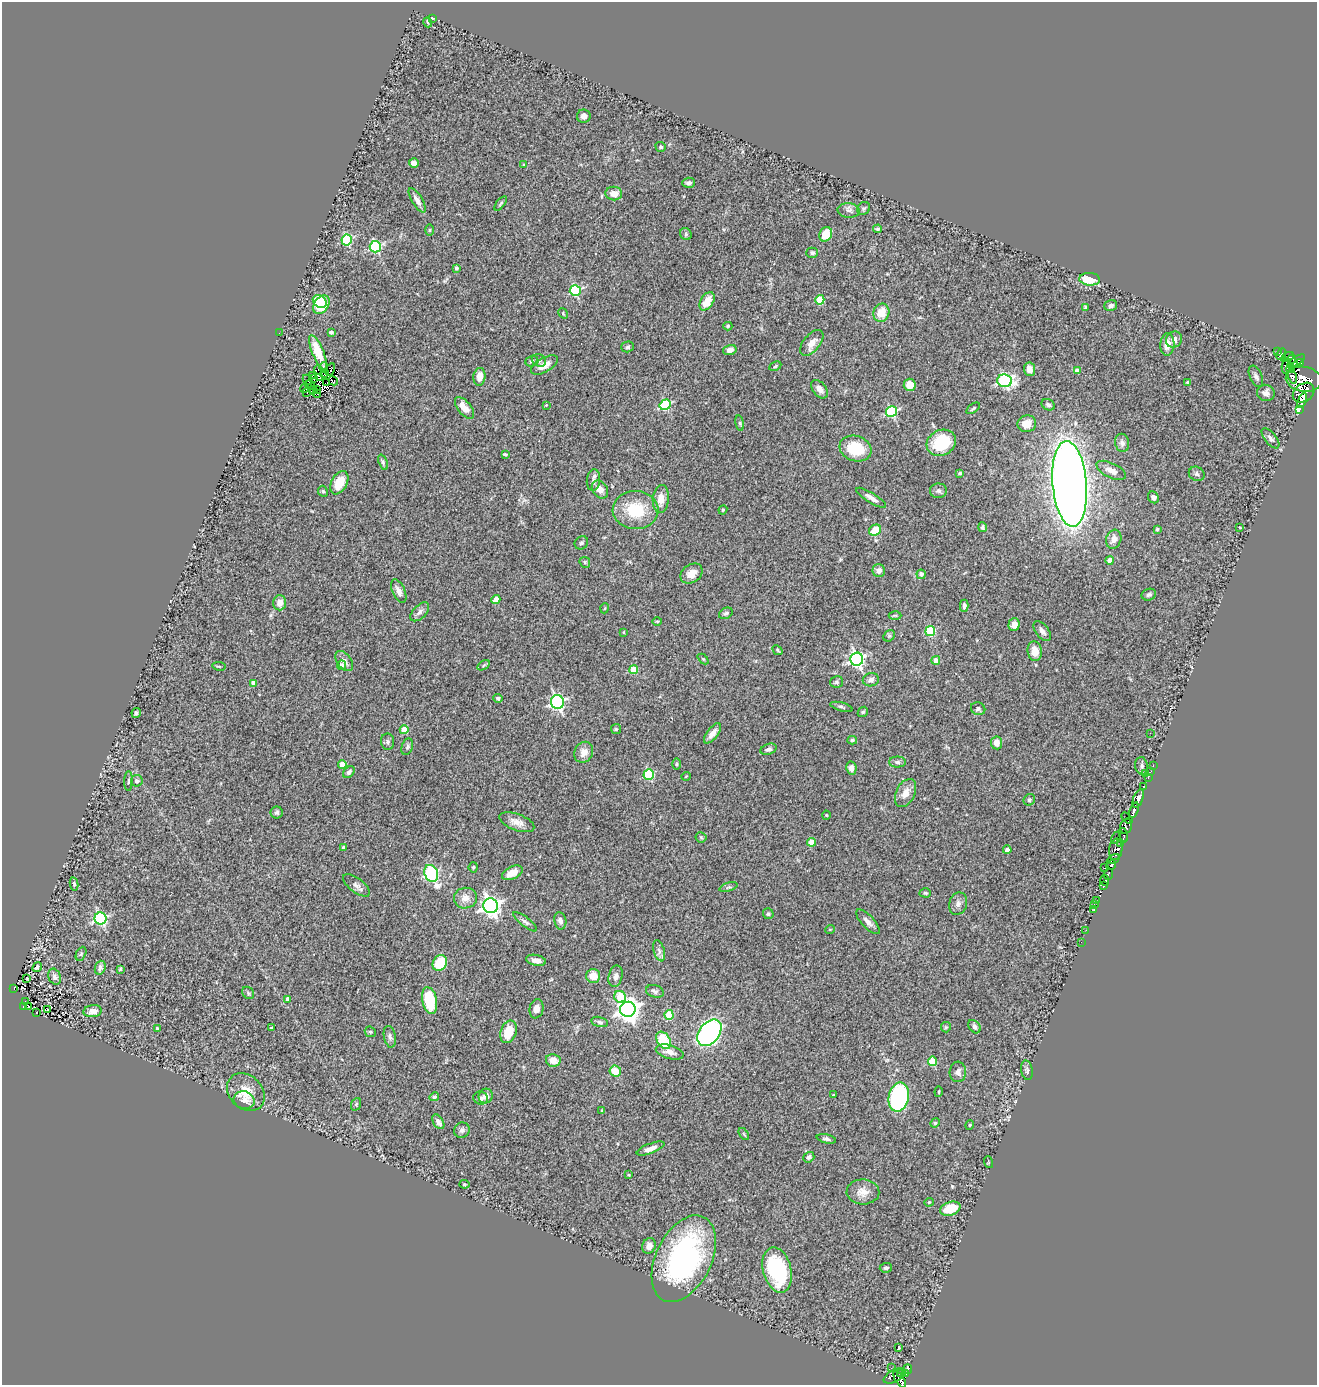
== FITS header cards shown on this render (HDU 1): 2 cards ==
NAXIS1  =                 1315
NAXIS2  =                 1383

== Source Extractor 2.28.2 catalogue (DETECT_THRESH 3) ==
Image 1315 x 1383 px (HDU 1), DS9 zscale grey, 1 PNG px = 1 image px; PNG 1319 x 1387 px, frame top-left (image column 1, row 1383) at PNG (2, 2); each listed source drawn as its Kron ellipse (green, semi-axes under 4 px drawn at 4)
Background 0.754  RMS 0.093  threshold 0.279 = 3 sigma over >= 5 px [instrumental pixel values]
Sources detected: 303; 3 with non-positive FLUX_AUTO (blend fragments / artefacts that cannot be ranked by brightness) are neither listed nor drawn; the other 300 listed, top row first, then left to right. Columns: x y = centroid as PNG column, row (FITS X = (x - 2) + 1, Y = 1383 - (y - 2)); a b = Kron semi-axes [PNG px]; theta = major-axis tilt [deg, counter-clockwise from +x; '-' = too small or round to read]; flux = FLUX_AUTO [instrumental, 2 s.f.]
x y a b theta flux
432 18 3 2 - 5.2
428 22 5 3 - 7.7
584 116 7 6 - 27
661 147 5 5 - 9.5
414 163 5 5 - 39
524 165 4 3 - 5.1
689 183 6 5 - 20
614 194 8 6 -8 55
417 200 14 5 -60 36
501 203 8 3 51 9.5
864 208 7 6 - 12
849 210 11 7 -5 23
878 229 4 4 - 10
430 230 6 4 90 6.9
686 234 6 5 - 12
826 234 7 6 - 120
347 240 5 5 - 520
375 247 6 5 - 660
812 253 6 5 - 12
456 268 3 3 - 13
1090 279 10 6 -5 140
575 291 5 5 - 550
820 300 5 4 - 220
320 301 7 6 - 150
707 301 10 6 59 94
321 305 10 7 55 210
1111 306 6 5 - 24
1086 308 3 3 - 10
563 313 6 3 -58 6.6
881 313 9 7 71 97
728 326 4 4 - 7.9
331 332 4 3 - 18
279 333 2 2 - 31
1174 340 8 7 - 39
812 343 15 8 51 58
1167 344 11 7 85 55
627 347 6 5 - 11
730 350 7 5 17 23
1277 351 3 2 - 5
318 352 18 5 -68 93
1281 354 6 3 61 550
1287 357 7 2 24 150
1292 359 4 3 - 380
539 360 7 6 - 15
532 361 6 5 - 16
1296 361 10 4 32 980
1301 363 4 4 - 290
544 365 15 7 30 63
775 366 6 4 29 8.8
1286 366 8 4 82 300
324 368 5 2 - 6.2
1029 369 7 5 -83 37
1290 369 4 3 - 300
318 370 5 3 - 3.6
330 370 7 2 62 3.3
1077 371 4 4 - 55
324 374 4 2 - 9.6
313 375 4 2 - 5.6
1256 376 11 6 -66 21
479 377 9 6 83 56
1292 377 6 4 -74 350
320 378 4 2 - 6
314 379 3 2 - 3.6
1304 379 18 12 -9 2700
308 380 6 2 -45 9.2
333 381 5 3 - 7.1
1005 381 7 6 - 1000
326 383 4 2 - 4
1188 383 3 3 - 18
310 385 5 3 - 5.7
910 385 6 6 - 81
305 388 4 3 - 14
820 389 10 6 -53 35
313 390 4 2 - 2.3
317 390 3 2 - 2.6
307 393 3 2 - 33
1266 393 9 8 - 31
1304 393 12 8 37 1400
317 394 4 2 - 30
1302 401 8 4 68 1100
546 405 3 3 - 4.5
665 405 5 5 - 490
1048 405 7 5 -29 14
464 408 13 6 -51 78
973 408 8 3 36 8.3
1299 409 4 3 - 77
891 412 5 5 - 620
740 423 8 4 -81 9.6
1027 424 9 8 - 74
1270 438 12 5 -51 23
941 443 15 12 28 260
1122 443 9 7 -79 23
855 448 16 12 -17 220
505 454 4 3 - 8.9
383 462 8 4 -69 12
1111 470 16 7 -26 50
960 473 3 3 - 11
1197 474 8 7 - 19
593 480 11 6 85 24
339 483 12 8 62 140
1070 484 43 17 -85 9000
600 489 10 7 -55 53
323 491 6 4 -66 9.6
938 491 8 7 - 19
1153 497 6 5 - 24
871 498 17 5 -31 34
661 499 14 8 86 68
636 510 23 19 -2 270
723 510 4 4 - 6.5
982 527 5 4 - 13
1240 527 4 3 - 5.1
1157 529 4 4 - 9.1
875 530 6 5 - 120
1114 539 9 7 71 49
581 543 7 6 - 15
1110 560 4 4 - 44
585 562 6 5 - 9.4
879 570 6 6 - 33
691 574 12 9 35 54
921 574 4 4 - 23
399 591 12 6 -65 39
1149 595 7 5 17 15
496 599 4 4 - 92
280 603 7 6 - 53
964 606 6 4 -89 18
605 608 5 3 - 5
420 612 12 6 46 28
726 613 7 5 26 13
895 615 6 4 0 7.8
657 621 5 3 - 5.9
1014 625 6 5 - 51
930 631 5 5 - 360
1042 631 11 6 -53 29
624 632 4 2 - 4.4
889 636 6 5 - 11
778 650 5 4 - 7.3
1035 651 10 7 -84 60
703 659 6 4 -44 7.3
857 659 6 6 - 1500
936 660 4 4 - 55
344 661 11 7 -54 31
341 665 5 4 - 28
484 665 7 4 32 8.6
219 666 7 3 -9 6.8
634 670 4 4 - 190
871 680 8 6 11 26
837 682 6 5 - 12
253 683 4 4 - 50
498 698 5 4 - 18
557 702 7 6 - 1300
841 707 11 4 -15 14
978 709 7 6 - 17
863 712 6 4 44 8.8
136 713 5 4 - 12
616 729 5 5 - 8.8
404 730 4 4 - 77
712 733 12 5 52 46
1150 733 2 2 - 3.3
852 740 5 4 - 11
388 742 8 6 -83 17
996 743 6 5 - 49
407 747 8 5 72 13
768 749 8 5 20 18
584 752 11 9 64 52
897 762 8 5 0 16
677 764 6 3 89 7.2
342 765 4 4 - 140
1153 765 3 2 - 11
1142 766 9 6 -81 15
851 768 6 5 - 31
1151 771 3 2 - 9.4
349 772 7 5 45 17
1145 774 3 2 - 17
649 775 5 5 - 430
686 776 5 3 - 4.5
1148 777 3 2 - 30
128 781 10 3 89 9.8
137 781 6 5 - 22
1144 786 3 2 - 41
905 793 15 9 63 62
1138 799 9 5 70 1100
1029 800 6 5 - 11
1134 810 8 4 69 1100
277 812 6 6 - 13
826 815 4 4 - 6
1127 818 7 3 -44 84
517 822 18 8 -20 54
1126 826 8 5 72 240
1123 835 7 4 -75 140
701 837 5 5 - 8.5
1116 838 6 3 66 49
811 842 4 4 - 120
1120 844 3 3 - 48
343 847 3 3 - 8.5
1116 849 11 6 82 480
1007 850 4 4 - 40
1113 859 7 4 29 720
1111 865 5 3 - 480
473 867 5 4 - 8.3
1104 868 3 2 - 64
431 873 9 6 -67 820
512 873 11 6 25 79
1108 874 5 2 - 24
1105 880 5 4 - 340
74 884 7 4 -79 11
356 885 16 7 -37 31
1104 886 3 3 - 330
728 887 9 4 18 11
925 893 6 4 -3 8.8
465 898 11 10 - 58
1097 901 4 3 - 130
958 904 11 9 70 28
1094 904 3 2 - 17
491 906 7 7 - 2900
1094 909 3 3 - 17
768 914 5 5 - 11
100 918 6 6 - 1000
560 921 9 6 -78 25
525 922 14 4 -38 19
868 922 16 6 -47 33
830 929 5 3 - 4.8
1086 930 2 2 - 4.5
1081 942 2 2 - 11
659 951 11 5 -74 20
81 954 7 4 64 11
536 960 10 5 -12 37
440 963 8 7 - 220
37 967 5 4 - 11
100 968 7 5 70 18
120 969 4 3 - 6.9
593 976 7 7 - 81
616 976 11 7 77 30
55 977 8 6 -65 21
27 978 2 2 - 5.6
14 988 3 2 - 62
655 991 9 6 -17 18
248 993 7 5 -49 12
620 997 6 5 - 220
288 999 4 4 - 48
429 1000 13 7 -78 280
25 1002 3 2 - 10
23 1006 4 3 - 70
28 1006 2 2 - 2.7
537 1009 9 7 79 36
628 1009 8 7 - 4400
47 1010 3 2 - 3.6
93 1011 9 6 7 41
36 1013 3 2 - 10
669 1015 5 4 - 270
600 1022 9 5 -12 17
946 1027 5 5 - 8.2
974 1027 7 5 -51 20
157 1028 4 3 - 7.4
272 1028 4 3 - 6.9
370 1032 6 5 - 8.7
508 1032 11 8 70 140
709 1033 15 10 52 1500
390 1037 11 6 -79 22
664 1040 9 6 -58 240
670 1052 14 6 -15 44
553 1060 7 6 - 64
932 1061 5 4 - 230
1027 1070 10 6 -79 15
615 1071 6 5 - 93
958 1072 10 8 87 29
246 1092 21 16 -46 140
939 1092 5 2 - 6
833 1095 3 3 - 7
486 1096 7 7 - 35
434 1097 5 4 - 14
899 1097 15 10 78 720
481 1098 7 6 - 21
244 1100 10 9 - 31
356 1104 6 5 - 11
602 1110 3 3 - 5.4
438 1122 8 5 -57 26
935 1123 5 4 - 7.2
970 1125 4 4 - 6.6
462 1130 8 7 - 21
744 1134 7 3 -53 8.3
826 1139 10 4 -12 14
651 1148 15 5 21 39
809 1157 6 5 - 16
988 1162 6 4 -72 6.4
629 1175 3 3 - 4.8
464 1184 5 3 - 5.9
863 1192 16 12 -2 68
929 1202 4 4 - 6.1
950 1209 10 6 17 150
649 1246 8 6 63 31
684 1259 46 27 64 1300
886 1268 6 5 - 13
777 1270 23 14 -75 560
899 1348 3 3 - 14
891 1368 3 2 - 11
908 1369 5 3 - 98
900 1373 4 3 - 12
905 1374 4 3 - 100
895 1376 12 6 28 340
900 1379 9 4 -57 280
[3 non-positive-flux detections neither listed nor drawn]